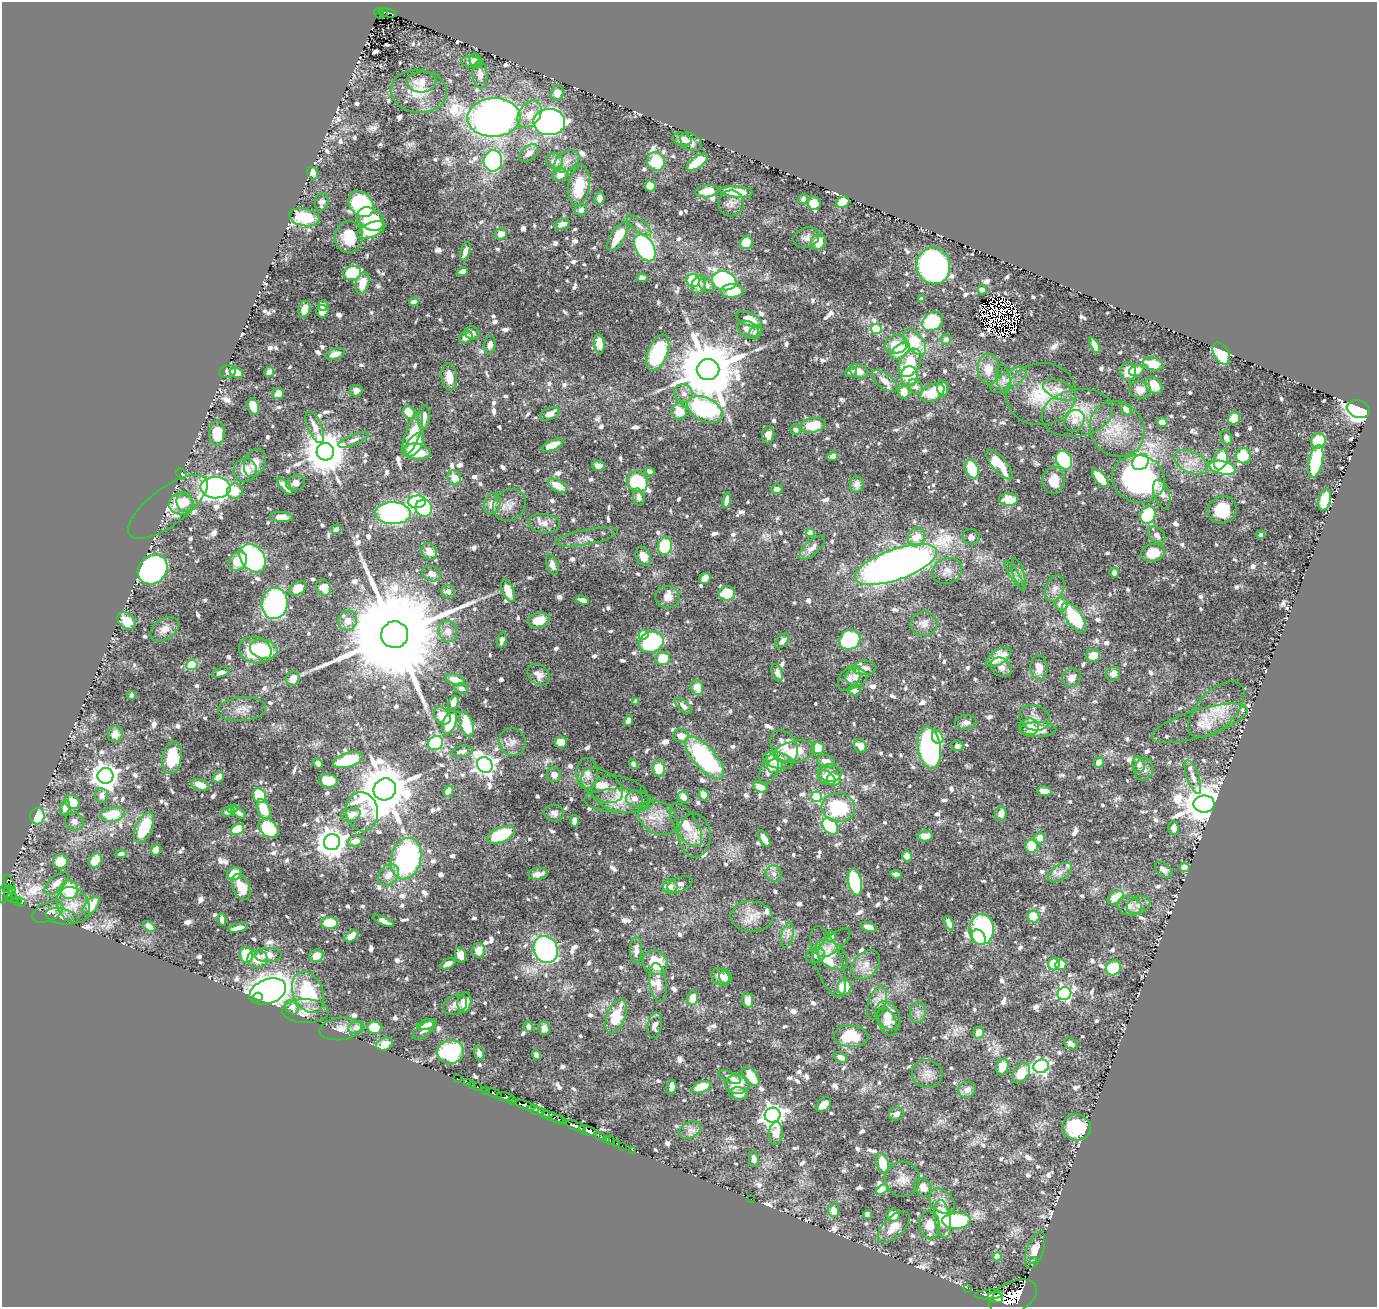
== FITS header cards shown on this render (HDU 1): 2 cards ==
NAXIS1  =                 1375
NAXIS2  =                 1305

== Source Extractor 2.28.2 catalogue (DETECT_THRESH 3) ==
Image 1375 x 1305 px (HDU 1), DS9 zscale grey, 1 PNG px = 1 image px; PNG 1379 x 1309 px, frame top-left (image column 1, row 1305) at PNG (2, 2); each listed source drawn as its Kron ellipse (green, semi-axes under 4 px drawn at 4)
Background 0.846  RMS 0.0068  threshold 0.0204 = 3 sigma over >= 5 px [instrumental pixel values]
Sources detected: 1146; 5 with non-positive FLUX_AUTO (blend fragments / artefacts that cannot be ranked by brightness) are neither listed nor drawn; of the other 1141, the 500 brightest by FLUX_AUTO listed and drawn (641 fainter detections omitted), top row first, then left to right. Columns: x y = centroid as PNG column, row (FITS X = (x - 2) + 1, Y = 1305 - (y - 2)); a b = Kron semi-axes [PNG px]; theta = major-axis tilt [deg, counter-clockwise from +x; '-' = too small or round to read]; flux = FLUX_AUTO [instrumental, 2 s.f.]
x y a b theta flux
384 12 4 3 - 46
379 13 6 3 -61 56
388 13 9 3 -11 81
475 60 6 6 - 3.3
472 62 11 6 -8 4
480 74 14 7 -88 3.8
422 82 14 10 3 5.5
419 91 28 21 -6 14
557 93 8 6 87 4.8
529 114 15 10 55 7.5
494 117 26 19 3 360
549 122 16 13 -1 250
682 139 10 6 -13 2.5
691 142 12 8 -32 2.4
529 153 11 7 40 3.6
493 161 10 9 - 61
555 161 8 7 - 4.7
567 161 14 9 37 3.9
656 161 9 8 - 20
697 162 12 5 35 19
313 173 6 5 - 4.7
560 175 8 6 22 4.4
579 186 20 10 81 16
650 186 5 5 - 9.4
707 191 12 6 7 7.3
737 192 16 5 -6 11
599 198 6 5 - 2.8
803 199 5 4 - 2.5
322 202 9 7 78 2.5
843 202 7 5 29 12
731 203 13 12 - 3.1
814 203 7 6 - 6.2
361 204 14 11 -47 62
581 210 6 5 - 2.3
304 217 15 8 -12 21
370 219 14 10 -31 35
562 224 8 4 22 4.2
639 225 15 6 -39 2.6
371 230 15 7 22 19
501 234 6 5 - 4.7
618 236 16 7 58 12
349 237 16 14 -88 14
806 238 13 10 18 2.6
818 242 8 7 - 9.7
746 243 6 6 - 10
645 248 14 9 -60 110
465 251 10 4 72 4.2
933 266 18 16 -77 170
462 271 5 4 - 2.7
352 273 9 7 15 23
642 278 5 4 - 2.9
693 281 7 6 - 23
724 281 12 9 -13 79
362 283 11 6 75 8.4
699 285 9 7 76 4.3
707 285 8 6 -43 2.4
982 290 5 4 - 3.5
732 291 11 7 4 12
921 299 4 4 - 2.9
414 302 5 4 - 5
323 305 5 5 - 2.5
304 309 8 6 75 4.4
322 311 6 6 - 4
749 319 14 6 -24 9.1
933 321 11 8 36 37
748 329 11 7 -25 6.1
876 329 5 5 - 31
756 332 7 5 46 2.6
472 333 7 6 - 2.7
466 337 7 5 40 4.1
946 339 5 5 - 3.2
914 342 15 8 -51 22
599 344 10 5 -83 6.4
896 344 11 9 17 9.7
490 345 9 5 80 2.3
1095 345 8 4 -63 3.9
900 351 11 6 40 13
658 353 19 10 68 40
1221 353 12 7 -59 28
335 354 10 5 16 4.9
910 363 15 9 61 18
1153 364 10 6 -14 11
988 369 15 11 -88 7.4
708 370 11 10 - 5100
859 371 9 6 -26 4.7
1128 371 9 7 86 7.1
1136 371 7 5 19 5.3
228 372 8 6 13 2.3
269 372 5 4 - 3.7
851 372 6 5 - 2.3
236 373 7 5 -24 7.8
909 376 10 8 -85 23
449 377 13 8 -84 6.9
1003 379 14 7 -80 2.5
1009 380 20 8 31 5.2
885 381 15 7 -37 4.7
1154 385 10 7 -46 6.5
915 387 8 6 -40 2.7
942 388 7 5 -86 7
1059 390 17 9 -22 6
1140 390 11 9 -5 4.2
356 391 6 5 - 3.4
904 392 6 6 - 6.7
932 392 13 8 27 16
684 393 9 8 - 3.2
278 394 6 5 - 3.1
1041 394 35 31 9 23
253 406 8 5 -74 9.9
705 409 19 11 -26 74
1126 409 7 5 -54 2.6
1359 409 11 9 -16 150
409 412 7 5 -58 15
679 412 8 8 - 10
1077 413 36 23 10 19
550 414 10 6 22 3.6
424 417 12 6 86 4.5
1234 418 6 6 - 6.5
1074 421 11 9 54 3.3
1162 422 5 4 - 5
812 425 13 7 10 16
315 427 17 7 -67 4.6
795 429 5 5 - 2.3
1117 429 29 26 -48 17
217 433 12 7 89 13
413 434 23 7 70 19
768 435 8 6 86 3.7
1226 438 7 5 -66 2.4
354 440 16 5 22 2.3
1318 441 8 7 - 16
414 445 13 7 56 15
553 445 11 5 23 8.1
325 452 9 8 - 1800
417 452 14 8 -11 13
833 456 5 4 - 3.1
1243 456 8 7 - 14
1064 460 9 7 -62 57
1221 460 11 6 75 19
1316 461 16 7 77 37
1141 462 9 7 41 62
1191 462 18 10 -25 7.1
255 463 15 10 67 5.1
1000 465 18 7 -49 12
598 466 6 5 - 4.9
1222 468 13 6 -12 51
972 469 9 6 -69 19
245 470 12 11 - 6.5
650 472 5 4 - 3
181 473 5 3 - 5.9
454 478 7 6 - 5.7
1100 478 11 5 -49 12
1138 479 27 23 -17 130
1054 480 13 11 86 6.9
638 481 11 9 -46 38
296 483 9 7 17 3
857 484 8 7 - 3.8
285 486 11 4 -48 3.9
558 486 10 5 -32 8.3
215 488 15 10 -2 210
777 489 5 4 - 2.6
235 491 8 7 - 7.1
1162 494 15 7 -71 5.2
639 497 8 5 -75 2.6
1009 499 9 6 -5 8.3
727 500 8 4 79 3.6
1325 500 11 6 76 20
185 502 10 8 -73 6.6
417 502 9 6 4 79
181 504 12 11 - 8.3
492 504 10 8 68 4.8
509 505 17 15 40 5.7
168 507 47 18 36 9.9
424 508 8 8 - 31
1222 510 14 13 - 14
393 513 18 11 -2 140
1148 515 9 7 65 26
281 517 11 5 -5 4.7
544 523 16 9 -7 4.2
336 529 5 4 - 2.9
811 533 4 4 - 13
1157 535 10 7 -45 2.5
1261 535 4 4 - 2.8
587 537 31 7 10 4.4
916 537 9 8 - 9.5
971 537 8 7 - 2.2
665 546 9 7 81 31
812 548 16 7 43 3.8
429 551 9 7 -53 4.2
1153 553 12 8 12 10
643 556 10 7 -63 5
253 558 15 11 -52 84
238 561 10 8 52 11
552 564 10 5 -72 3.3
896 564 43 15 20 420
153 570 16 13 44 240
947 571 15 12 20 4.7
1114 573 5 4 - 2.8
432 574 10 7 -25 3.3
1019 574 16 5 -74 2.7
1015 576 17 4 -57 2.3
705 578 6 5 - 4.6
324 587 8 7 - 5.9
298 588 9 6 35 7.6
1055 589 14 9 69 3.5
448 591 7 6 - 2.6
508 591 12 5 -69 6.6
727 593 8 7 - 13
667 597 12 11 - 4.4
583 600 7 4 -20 2.9
275 603 16 13 81 110
1061 604 7 6 - 5.4
1074 618 17 8 -54 30
539 620 11 7 12 9.3
127 621 10 7 -44 6.4
348 621 10 9 - 4.9
924 624 13 12 - 4
164 629 16 10 33 3.6
448 631 11 9 -76 4.6
395 635 13 13 - 20000
643 635 5 4 - 19
850 639 11 10 - 67
502 640 8 4 77 3
782 641 9 5 46 2.7
651 642 12 10 20 54
264 649 14 9 -12 13
255 650 16 13 -16 28
1093 655 7 6 - 7.1
998 657 14 7 33 12
663 658 7 6 - 15
192 665 5 5 - 16
1001 667 11 9 -37 2.8
865 668 11 7 2 2.4
1039 668 12 8 -85 5.4
221 672 9 4 18 2.7
777 673 9 5 -73 3.2
1113 674 7 6 - 2.9
539 675 12 9 -41 3.9
856 677 11 9 5 3.9
1072 678 9 8 - 4.3
293 679 7 6 - 5.1
849 679 14 9 51 2.7
455 680 10 5 -18 6.1
697 687 7 6 - 7.2
461 688 7 5 -12 2.3
854 690 6 5 - 2.4
132 695 4 4 - 2.3
636 701 4 4 - 4.9
453 703 7 5 69 4.3
683 706 10 5 -45 2.9
242 709 24 12 5 5.5
1216 710 35 18 45 14
442 716 10 7 -47 7.7
1034 718 15 12 -21 4.5
628 721 5 4 - 2.9
450 722 13 6 70 21
966 723 11 7 8 2.3
1200 723 50 14 17 13
467 724 13 6 -72 15
1029 727 10 8 -2 4
1038 729 18 7 1 9.9
115 734 8 7 - 3.6
681 736 8 6 -2 5.2
938 737 7 5 -66 8
512 742 14 13 - 4
561 742 6 5 - 7.1
435 743 8 6 37 42
784 746 17 12 -60 6.4
860 746 7 6 - 5.7
957 746 6 5 - 2.3
818 748 6 6 - 10
929 748 21 11 -82 150
462 751 11 5 11 2.5
794 752 21 11 12 11
172 758 16 9 79 20
704 758 26 11 -48 72
348 760 15 7 17 21
778 760 15 8 -16 11
826 761 9 6 -11 3.7
1099 762 5 5 - 4.5
318 763 5 4 - 2.6
634 764 5 4 - 2.4
485 765 8 7 - 310
1139 765 8 6 -76 2.3
775 766 8 7 - 3.1
659 768 8 6 -86 12
769 769 16 8 69 3.4
1144 769 11 9 81 2.5
587 773 15 11 -89 4.6
830 773 12 8 -5 4.2
554 775 7 7 - 3.3
105 776 8 8 - 560
218 777 6 5 - 4.3
1193 777 18 6 -70 2.8
827 778 9 6 -29 5.3
834 779 7 6 - 8.6
328 781 9 6 -6 14
200 785 9 5 -18 5.3
602 786 23 14 -33 8.8
760 787 7 5 -27 5
385 789 11 10 - 2800
448 791 6 4 63 4.4
1045 791 7 5 -10 4.3
620 794 29 17 -15 11
101 795 7 6 - 2.8
703 795 6 5 - 3.7
259 796 7 6 - 22
683 797 6 5 - 4.2
816 797 5 5 - 40
634 799 8 7 - 2.9
619 801 35 12 -2 11
72 802 8 6 -36 9.5
1204 804 10 8 1 1700
838 807 17 14 -6 33
65 808 8 4 75 3.2
233 809 5 4 - 2.3
264 809 10 6 -68 13
228 812 6 5 - 2.9
238 812 8 4 -33 2.4
362 812 20 15 -81 9
554 813 10 8 -8 2.6
112 814 12 7 8 15
1001 814 7 6 - 3.4
351 815 10 6 18 6
37 816 8 7 - 21
658 818 21 16 -29 8.3
574 821 6 4 81 3.4
74 822 9 8 - 2.3
686 825 25 11 -58 9.4
830 826 9 6 -51 47
144 827 16 8 65 20
268 828 11 8 -41 29
1174 828 7 5 -85 3.3
237 829 7 5 24 15
501 835 15 7 22 34
695 835 22 16 -88 7.5
925 836 8 5 7 4
764 838 9 4 -59 6.4
1040 838 5 5 - 4.8
355 841 8 5 18 4.7
332 842 8 8 - 740
1031 846 6 6 - 10
156 850 5 5 - 4.8
121 854 6 4 5 2.7
907 856 5 4 - 5.9
406 859 21 15 75 79
60 861 7 7 - 9.2
95 861 8 6 53 7.8
1185 868 5 4 - 14
1164 870 10 6 -38 3.1
774 873 8 7 - 2.3
1060 873 14 7 34 2.8
234 874 8 6 31 6.4
538 874 10 5 7 3.1
896 874 6 4 -7 2.6
388 875 12 9 51 5.5
9 882 8 4 -59 23
855 882 13 6 -77 53
56 883 15 7 42 4.3
680 884 13 7 21 2.6
241 887 13 8 -66 11
670 887 7 7 - 3.6
13 890 3 2 - 8.9
69 890 9 9 - 23
8 893 7 3 -86 270
4 894 10 4 81 370
1116 898 8 6 33 14
13 899 5 3 - 120
17 901 4 3 - 92
21 902 4 3 - 39
73 905 19 15 -55 7.6
1139 905 12 8 21 3.3
91 906 11 6 52 8.2
1129 906 12 9 -17 3.3
48 911 16 9 25 3.2
62 916 16 8 -12 4
752 917 21 15 -4 7.6
1034 917 6 5 - 18
222 919 6 4 -75 2.4
384 921 11 4 -23 3.3
330 923 8 6 -2 19
949 923 8 4 -64 2.4
149 926 7 4 -33 4
868 927 8 4 -19 2.8
238 928 10 3 11 3.3
982 929 15 12 87 84
787 935 13 6 79 2.8
351 936 8 5 39 6.7
831 937 6 5 - 3.7
979 937 8 6 -55 15
834 943 20 8 39 4.8
546 949 14 12 -64 100
478 950 7 6 - 5
636 950 13 6 89 2.7
246 955 8 6 -85 19
268 955 13 7 3 4.7
460 955 8 5 -81 4.4
815 955 9 7 23 2.6
832 955 18 12 -41 6.2
316 956 7 6 - 4.9
257 959 10 9 - 5.9
828 962 37 13 -70 13
655 963 13 12 - 13
448 964 8 4 27 3.1
1054 964 6 5 - 15
866 965 16 12 47 6.1
1061 965 5 5 - 6.8
1113 968 8 7 - 25
721 977 10 7 -36 4.2
725 977 7 6 - 2.7
658 982 20 8 -82 4.4
844 987 8 7 - 14
268 992 19 12 20 480
308 992 22 14 -66 30
1064 994 7 6 - 94
258 997 4 4 - 28
693 998 7 5 77 8.4
748 1000 8 5 -87 4.7
465 1003 10 7 85 8.3
877 1003 17 8 72 4.6
455 1005 12 9 25 3.3
292 1007 8 6 -48 5
305 1011 23 12 -1 5.8
918 1013 10 8 83 2.4
616 1016 18 9 69 14
888 1016 15 11 -58 6.8
887 1022 15 9 -66 3.4
427 1024 10 5 16 3.8
655 1025 13 7 79 3.1
356 1027 8 6 19 2.9
374 1027 7 6 - 12
528 1027 5 5 - 2.3
544 1028 6 6 - 3.8
340 1029 21 11 8 4.6
424 1030 13 6 37 2.4
979 1033 6 5 - 5.5
851 1036 17 11 -4 16
385 1044 8 6 21 5.9
1071 1044 7 5 -35 2.4
450 1052 13 12 - 63
479 1053 7 5 -71 2.8
537 1055 5 4 - 2.4
841 1057 7 5 -26 2.8
1041 1066 8 6 15 110
1002 1067 8 6 69 11
1021 1073 11 7 54 12
927 1074 15 14 - 4.6
751 1076 11 6 -49 13
730 1077 12 5 -23 2.4
457 1078 3 2 - 10
467 1083 3 3 - 21
737 1084 12 9 0 9.3
473 1085 3 2 - 14
477 1087 3 3 - 43
671 1087 7 5 84 2.7
701 1087 10 5 22 16
486 1090 3 2 - 59
967 1090 9 7 26 3.2
494 1093 8 3 -23 250
738 1093 9 6 -5 4.3
505 1097 9 4 -13 1200
512 1100 4 3 - 360
525 1105 10 4 -18 1900
824 1105 9 5 43 5.6
536 1110 8 3 -16 470
544 1113 6 3 -30 430
896 1114 7 6 - 2.3
773 1115 8 7 - 380
553 1117 12 3 -22 380
559 1120 8 3 -19 250
576 1126 11 3 -22 1400
1076 1127 14 13 - 22
690 1130 11 8 28 2.9
588 1131 9 4 -16 1500
776 1134 11 7 86 6.1
600 1136 6 3 -33 46
606 1139 2 2 - 13
610 1140 5 3 - 54
616 1143 2 2 - 6.6
622 1146 2 2 - 8.9
632 1150 2 2 - 12
754 1159 8 5 -82 2.9
883 1163 11 6 -74 12
903 1179 17 17 - 5.6
923 1188 10 8 -59 4
882 1190 6 4 36 12
751 1199 2 2 - 5.9
942 1201 15 10 -42 4.5
834 1210 7 5 -84 5.1
868 1215 4 4 - 2.9
893 1215 7 6 - 6
943 1219 19 7 -81 18
956 1221 14 8 4 49
930 1225 14 10 -81 6.1
894 1227 20 10 45 6
1035 1250 19 8 71 5.9
997 1257 4 4 - 10
1033 1260 2 2 - 5.1
967 1288 2 2 - 8.9
989 1294 14 5 3 2300
1013 1297 25 15 25 5800
996 1298 7 5 -16 1800
At the frame edge (FLAGS 8, measured only in part): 1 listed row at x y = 4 894
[641 fainter detections neither listed nor drawn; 5 non-positive-flux detections neither listed nor drawn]